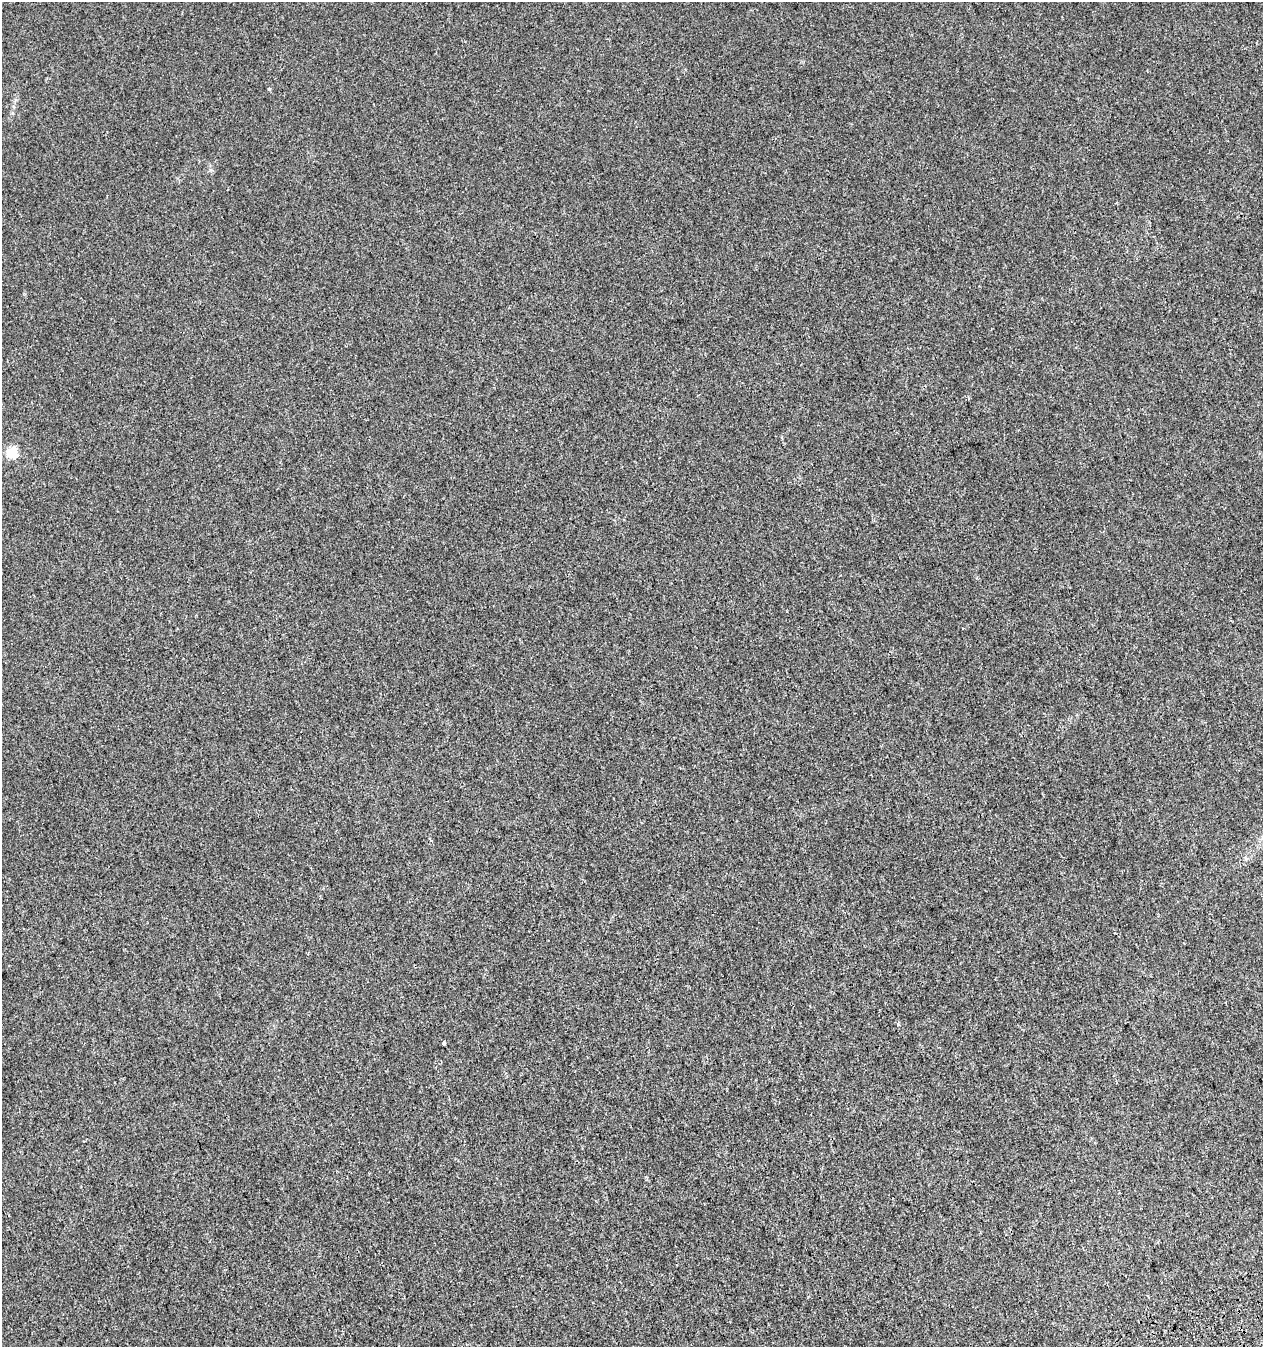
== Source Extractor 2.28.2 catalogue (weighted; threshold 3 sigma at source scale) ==
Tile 6 of 4 x 4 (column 2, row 2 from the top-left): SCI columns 1448-2708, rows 2820-4164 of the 5469 x 5636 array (HDU 1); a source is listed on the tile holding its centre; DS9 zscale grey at full resolution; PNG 1265 x 1349 px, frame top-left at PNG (2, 2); no overlay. Shown black and unused: <1% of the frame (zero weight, under 3 of 4 exposures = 9% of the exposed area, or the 3 px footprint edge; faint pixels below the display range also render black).
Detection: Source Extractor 2.28.2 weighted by HDU 2 'WHT'; one run over the whole footprint, this tile lists its part. Background 2.45e-04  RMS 0.0027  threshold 0.012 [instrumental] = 3 sigma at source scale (4.5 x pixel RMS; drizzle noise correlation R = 1.50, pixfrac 1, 0.0396/0.0396 arcsec/px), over >= 5 px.
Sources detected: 3; all 3 listed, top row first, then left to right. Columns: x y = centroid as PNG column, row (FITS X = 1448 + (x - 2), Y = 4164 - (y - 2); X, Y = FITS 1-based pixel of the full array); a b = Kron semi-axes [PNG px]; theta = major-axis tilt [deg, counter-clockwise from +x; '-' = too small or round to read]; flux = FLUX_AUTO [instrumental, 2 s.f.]
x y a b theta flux
269 89 5 3 - 0.23
12 453 5 5 - 22
444 1043 4 3 - 1.3